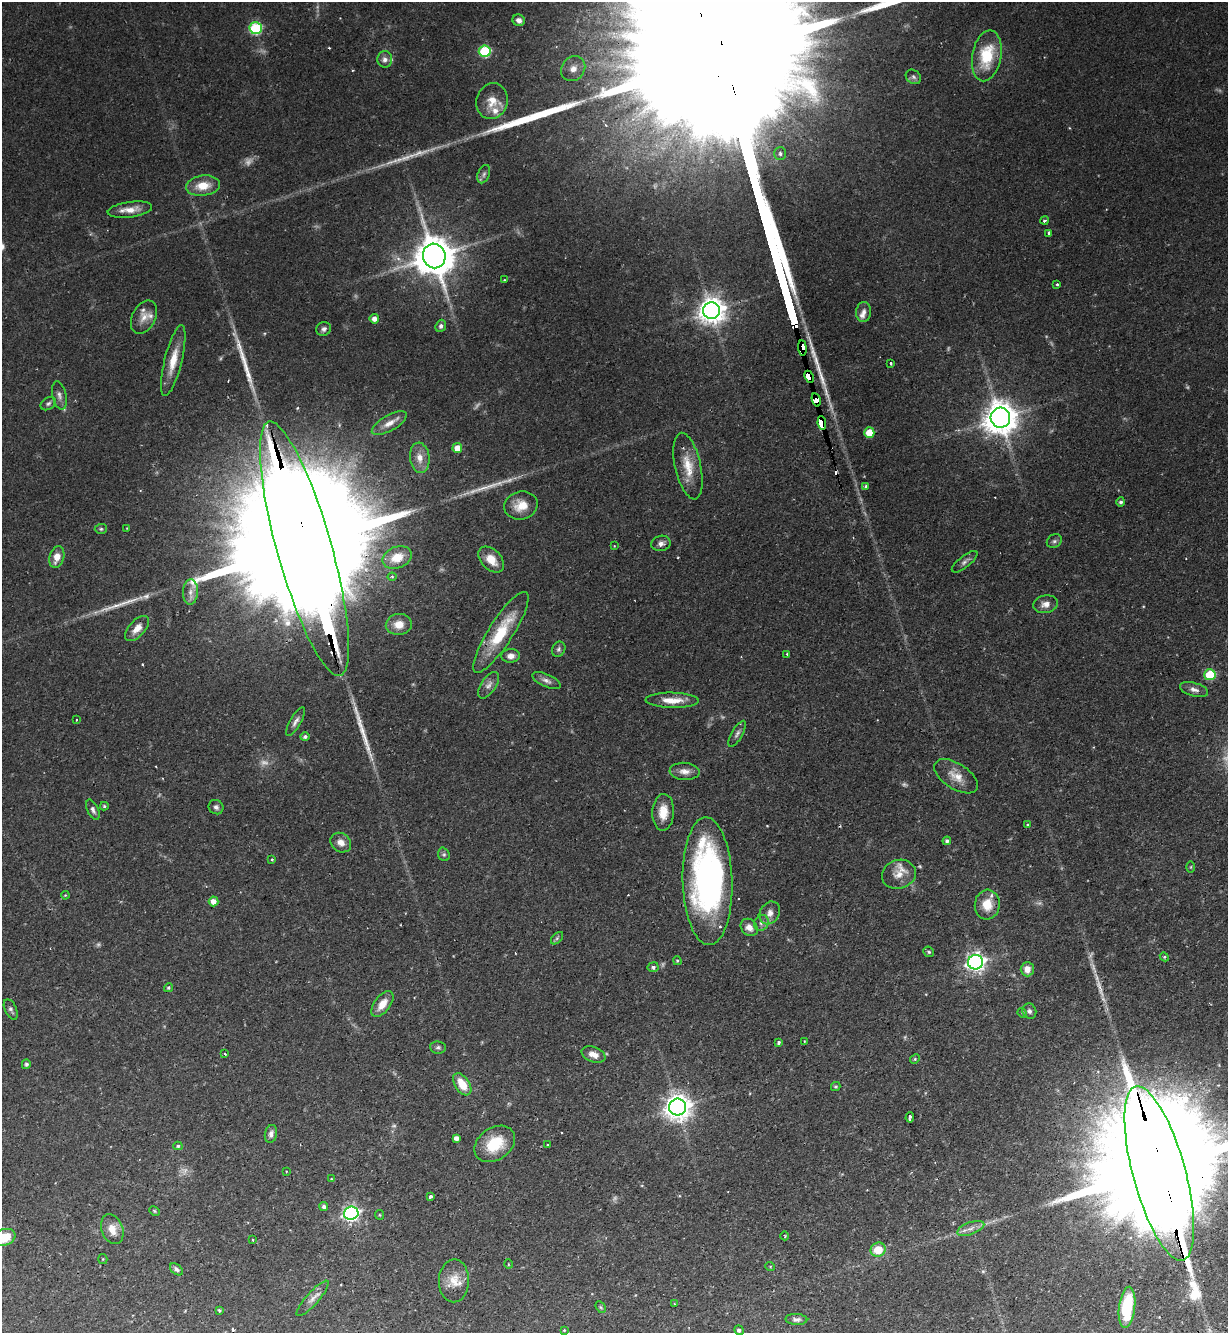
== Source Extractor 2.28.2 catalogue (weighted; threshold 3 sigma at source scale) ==
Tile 6 of 4 x 4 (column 2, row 2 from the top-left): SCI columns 1398-2623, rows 2699-4029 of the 5375 x 5396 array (HDU 1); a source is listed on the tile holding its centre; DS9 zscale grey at full resolution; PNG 1230 x 1335 px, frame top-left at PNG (2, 2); each listed source drawn as its Kron ellipse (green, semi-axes under 4 px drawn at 4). Shown black and unused: <1% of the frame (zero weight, under 2 of 3 exposures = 5% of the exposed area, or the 3 px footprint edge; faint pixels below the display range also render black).
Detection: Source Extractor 2.28.2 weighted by HDU 2 'WHT'; one run over the whole footprint, this tile lists its part. Background 0.0556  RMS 0.0048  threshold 0.0216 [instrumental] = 3 sigma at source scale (4.5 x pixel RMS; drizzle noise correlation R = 1.50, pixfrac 1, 0.05/0.05 arcsec/px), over >= 5 px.
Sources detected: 174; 10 too faint to see at this stretch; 1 inside a brighter object's white glare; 7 cosmic-ray / hot-pixel residue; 6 long thin detections or spike segments (spike, bleed or trail) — neither listed nor drawn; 7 inside a brighter listed object's ellipse — not listed separately; the other 143 listed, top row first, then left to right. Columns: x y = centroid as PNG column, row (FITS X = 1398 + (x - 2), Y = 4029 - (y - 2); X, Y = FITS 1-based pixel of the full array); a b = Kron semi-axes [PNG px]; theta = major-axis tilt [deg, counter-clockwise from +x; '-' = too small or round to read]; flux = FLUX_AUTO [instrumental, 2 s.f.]
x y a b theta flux
519 20 6 5 - 2.2
256 28 6 6 - 50
485 51 6 5 - 41
987 56 26 14 79 22
385 59 8 7 - 2.2
573 69 13 11 51 5.3
913 77 8 6 -37 1.3
492 101 18 15 73 7.3
780 154 6 6 - 1.3
484 174 9 6 68 1.4
203 186 17 10 7 8.4
130 210 22 7 8 5.3
1044 220 4 3 - 0.87
1049 233 4 3 - 1.1
434 256 12 11 - 1400
504 280 3 2 - 0.46
1057 284 3 3 - 0.73
711 311 8 8 - 550
864 312 10 7 86 2.1
144 317 18 11 64 5
374 319 5 4 - 2.5
441 326 6 5 - 1.4
324 329 7 6 - 1.6
802 348 7 4 -84 130
173 361 36 8 76 9.6
891 363 3 3 - 0.86
809 377 6 4 -66 530
59 395 14 7 -77 2.4
816 400 7 4 -75 510
48 404 8 6 33 1.2
1000 418 10 10 - 930
389 423 19 7 29 4.7
822 423 7 4 -83 450
869 433 5 5 - 12
457 448 5 5 - 6.1
420 458 15 10 -84 4.9
688 466 34 13 -77 11
866 486 3 3 - 0.97
1121 502 4 4 - 1
521 506 17 14 15 7.9
127 528 2 2 - 0.31
101 529 6 5 - 0.79
1054 541 8 6 33 1.2
661 543 10 7 11 2.1
614 546 4 3 - 0.3
304 549 132 27 -74 47000
57 557 11 7 73 5.2
397 557 15 10 23 8
491 560 15 10 -45 6.7
965 562 16 5 38 1.9
392 577 4 4 - 0.64
190 592 12 7 88 3.1
1046 604 12 9 9 3.3
399 624 13 10 4 5.6
137 628 15 8 47 4.4
501 632 47 12 57 23
559 649 8 6 65 1.3
787 654 3 3 - 0.58
511 656 9 6 4 2.7
1210 675 5 5 - 28
547 681 15 6 -24 2.2
488 685 15 7 56 2.7
1194 690 14 6 -16 2.5
672 700 26 7 -1 7
76 720 3 2 - 0.55
296 722 16 5 59 2.1
737 734 14 5 60 1.8
305 737 5 4 - 1.2
685 771 15 8 -3 3.4
956 776 25 12 -32 6.8
104 806 4 4 - 0.68
216 807 7 7 - 1.5
93 810 11 5 -65 1.7
663 812 18 11 87 7.5
1027 824 3 3 - 0.5
947 841 4 4 - 1.2
341 843 11 9 -38 3.6
444 854 7 5 -70 0.95
272 859 3 3 - 0.43
1191 867 5 3 - 0.42
899 874 17 14 17 5.5
708 881 64 25 -88 130
65 895 4 3 - 0.37
214 901 5 5 - 3.6
987 905 15 12 85 8.7
770 913 12 9 59 3.2
761 923 8 7 - 1.8
749 927 9 7 -47 3
557 938 7 4 46 0.91
929 952 5 5 - 0.93
1164 957 5 4 - 0.6
677 961 4 4 - 0.59
976 962 7 7 - 210
653 967 5 5 - 1.1
1027 969 7 6 - 3.9
168 988 5 4 - 0.7
382 1004 15 8 53 6
11 1009 11 6 -65 1.3
1029 1011 8 7 - 1.4
1022 1013 5 4 - 0.57
804 1041 2 2 - 0.35
778 1043 3 3 - 1.1
438 1047 8 6 -7 1.1
225 1054 4 3 - 0.64
593 1054 12 7 -20 3.8
915 1059 5 4 - 0.62
26 1064 5 4 - 1.1
462 1084 12 7 -56 9.2
836 1086 5 4 - 0.78
678 1107 8 8 - 520
910 1117 5 3 - 2.6
271 1134 9 6 78 2.1
456 1138 4 4 - 2.1
495 1144 22 16 34 15
547 1145 3 2 - 0.44
178 1146 4 4 - 0.78
286 1172 3 2 - 0.34
1159 1173 90 26 -75 32000
331 1179 4 3 - 0.34
430 1197 4 3 - 0.97
324 1206 4 4 - 1.5
154 1211 5 4 - 0.55
351 1213 7 6 - 140
380 1215 5 4 - 0.49
971 1228 14 6 20 2.6
112 1229 15 10 -69 5.2
785 1236 4 2 - 0.37
4 1237 11 8 19 13
253 1240 3 2 - 0.39
878 1250 7 7 - 9.5
103 1259 5 4 - 0.5
508 1264 5 3 - 0.39
770 1266 5 3 - 0.44
176 1269 7 5 -39 1.3
454 1281 21 15 89 7.3
313 1298 23 6 48 3.4
674 1304 2 2 - 0.39
601 1307 6 4 -59 0.69
1127 1307 21 8 84 20
219 1310 3 3 - 0.67
796 1319 11 5 -3 1.6
564 1330 3 3 - 0.41
739 1330 5 4 - 1.2
Overlapping masked pixels (flux is a lower limit): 6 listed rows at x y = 802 348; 809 377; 816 400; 822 423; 304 549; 1159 1173
Isophote crosses this tile's border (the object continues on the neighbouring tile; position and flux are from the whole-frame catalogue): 2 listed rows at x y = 1159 1173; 4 1237